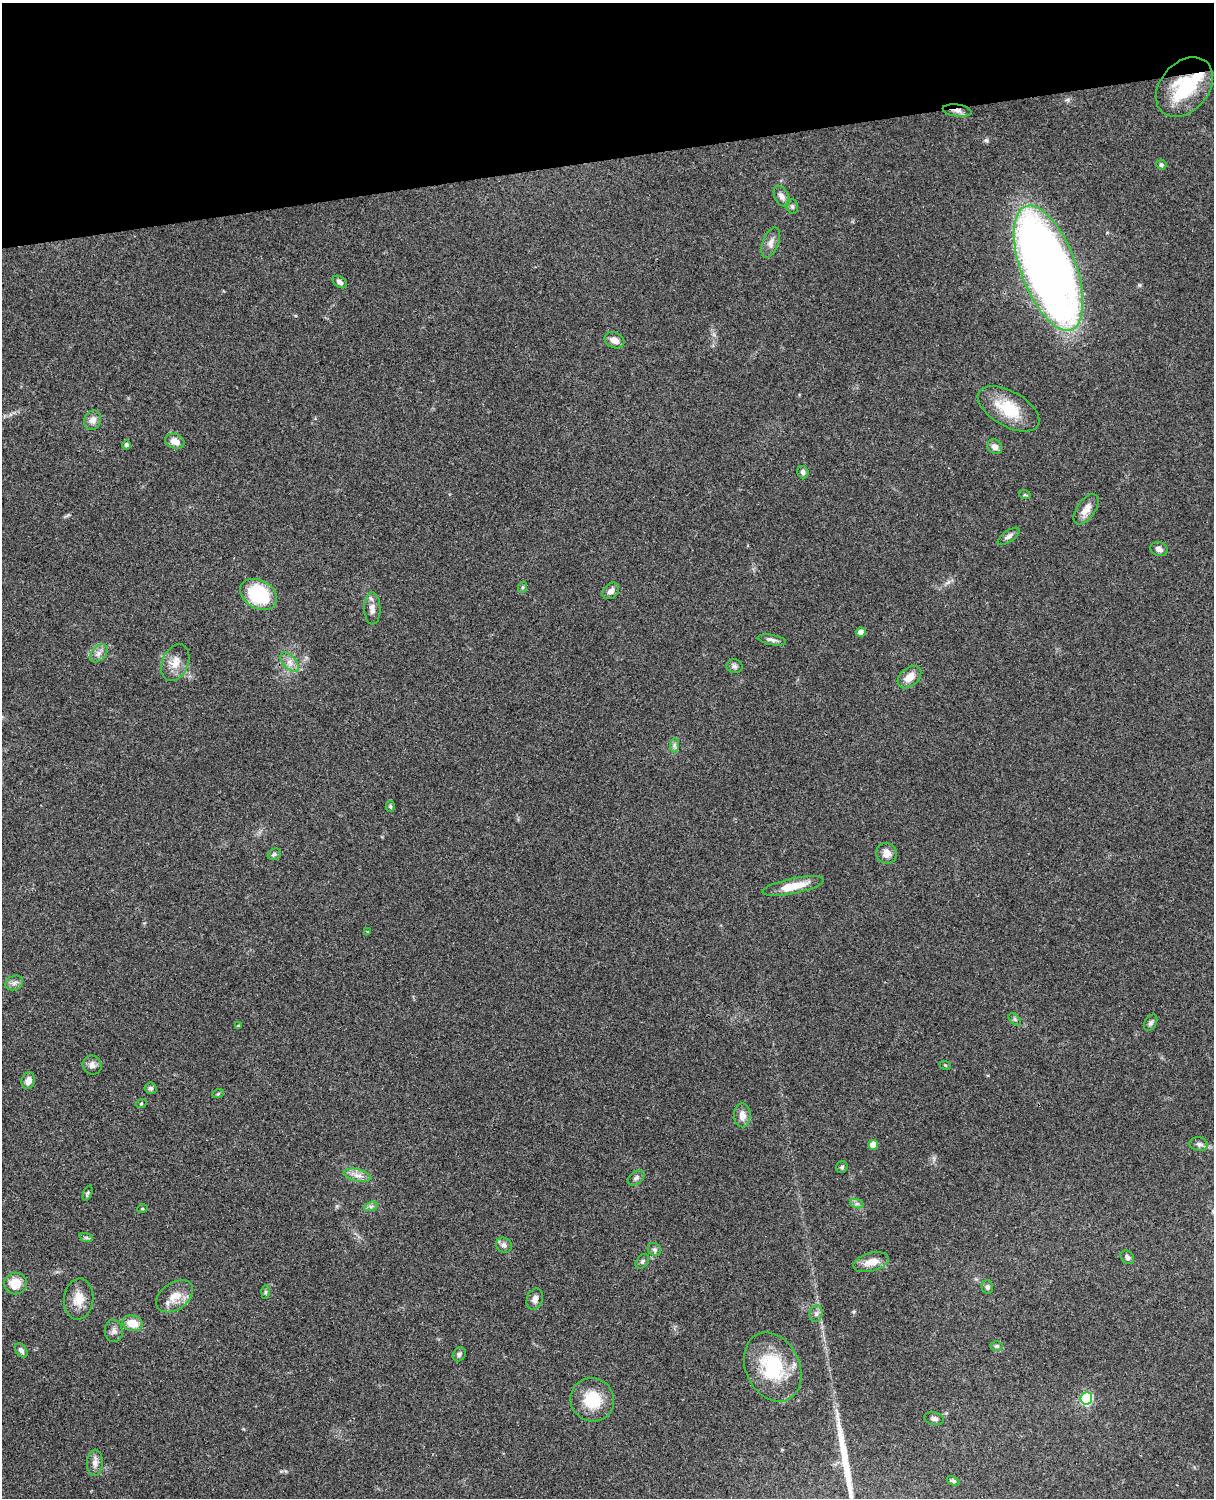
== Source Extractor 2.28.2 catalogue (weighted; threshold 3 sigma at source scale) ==
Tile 3 of 4 x 3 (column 3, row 1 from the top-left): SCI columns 2546-3757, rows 3267-4762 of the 5088 x 4924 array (HDU 1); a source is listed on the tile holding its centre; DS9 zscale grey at full resolution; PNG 1216 x 1500 px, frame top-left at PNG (2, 3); each listed source drawn as its Kron ellipse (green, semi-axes under 4 px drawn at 4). Shown black and unused: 10% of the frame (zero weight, under 3 of 4 exposures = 6% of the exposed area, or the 3 px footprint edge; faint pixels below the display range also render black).
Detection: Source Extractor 2.28.2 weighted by HDU 2 'WHT'; one run over the whole footprint, this tile lists its part. Background 0.0847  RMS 0.006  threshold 0.027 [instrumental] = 3 sigma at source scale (4.5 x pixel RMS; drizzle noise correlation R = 1.50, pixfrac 1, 0.05/0.05 arcsec/px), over >= 5 px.
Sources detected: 82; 1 long thin detection or spike segment (spike, bleed or trail) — neither listed nor drawn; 1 inside a brighter listed object's ellipse — not listed separately; the other 80 listed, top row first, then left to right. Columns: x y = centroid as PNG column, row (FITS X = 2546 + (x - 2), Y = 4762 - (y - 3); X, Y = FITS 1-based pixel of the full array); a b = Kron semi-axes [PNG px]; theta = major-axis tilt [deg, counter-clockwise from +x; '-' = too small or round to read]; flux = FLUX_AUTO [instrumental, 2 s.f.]
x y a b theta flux
1184 87 33 24 49 36
957 110 14 6 -7 3.3
1161 165 5 5 - 1.4
782 196 11 7 -63 2.8
792 206 8 5 -75 1.3
771 243 16 8 68 3.7
1048 268 66 27 -69 580
340 282 8 5 -36 1.9
614 340 10 7 -25 3.7
1008 409 34 17 -30 22
93 420 10 8 67 4
175 441 10 7 -22 5
127 445 4 4 - 1.6
995 447 8 7 - 3.4
803 472 6 5 - 1.9
1025 495 6 3 -18 0.67
1086 509 17 9 55 5.7
1009 536 13 5 35 2.3
1159 549 9 7 -19 2.7
523 587 6 4 71 0.78
611 591 9 7 44 3.1
259 594 20 14 -29 34
372 608 16 8 -88 4.2
861 632 5 4 - 3.3
772 640 14 5 -10 2.2
99 653 11 6 46 2.8
175 662 19 13 67 7.6
290 662 12 6 -49 3.4
735 666 8 7 - 1.7
909 677 13 9 41 6.6
674 745 7 4 89 1.4
390 806 5 4 - 0.92
886 853 10 10 - 4.5
274 854 7 5 24 1.2
793 886 31 7 12 12
367 931 4 2 - 0.41
14 983 9 7 28 2.1
1015 1019 7 4 -45 1
1151 1023 9 5 59 1.5
238 1026 4 3 - 0.83
92 1065 9 9 - 3
945 1065 6 3 -18 0.62
28 1081 8 6 72 3.8
150 1088 6 5 - 1.5
218 1094 6 3 20 0.78
141 1104 5 3 - 0.53
742 1115 12 8 -89 4.3
1199 1144 9 6 -12 2
873 1145 5 5 - 6.9
842 1167 6 5 - 1.1
357 1175 14 6 -13 4
636 1178 9 6 40 1.7
88 1193 8 4 68 0.95
857 1204 7 4 -18 1.2
371 1206 7 4 19 1.4
142 1209 5 3 - 0.5
86 1237 7 4 -19 0.94
504 1245 8 7 - 2.3
654 1249 7 6 - 1.6
1127 1257 7 6 - 1.9
642 1261 8 6 51 1.3
871 1262 18 9 15 6.8
15 1284 11 11 - 9.9
987 1287 7 5 -77 1.6
265 1292 6 4 88 0.84
175 1296 20 13 35 9.1
79 1299 20 14 83 8.6
535 1299 11 8 72 3.3
816 1314 8 6 74 2.1
133 1323 10 8 -14 9.1
114 1331 11 9 -83 2.6
997 1346 6 4 0 1.1
21 1350 8 5 -53 1.7
459 1354 7 6 - 1.5
773 1367 36 27 -65 39
1086 1398 6 6 - 61
592 1400 22 21 - 19
934 1419 10 6 -11 2.1
95 1463 13 7 88 3.3
953 1481 7 4 -22 1
Overlapping masked pixels (flux is a lower limit): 3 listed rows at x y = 1184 87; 957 110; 1048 268